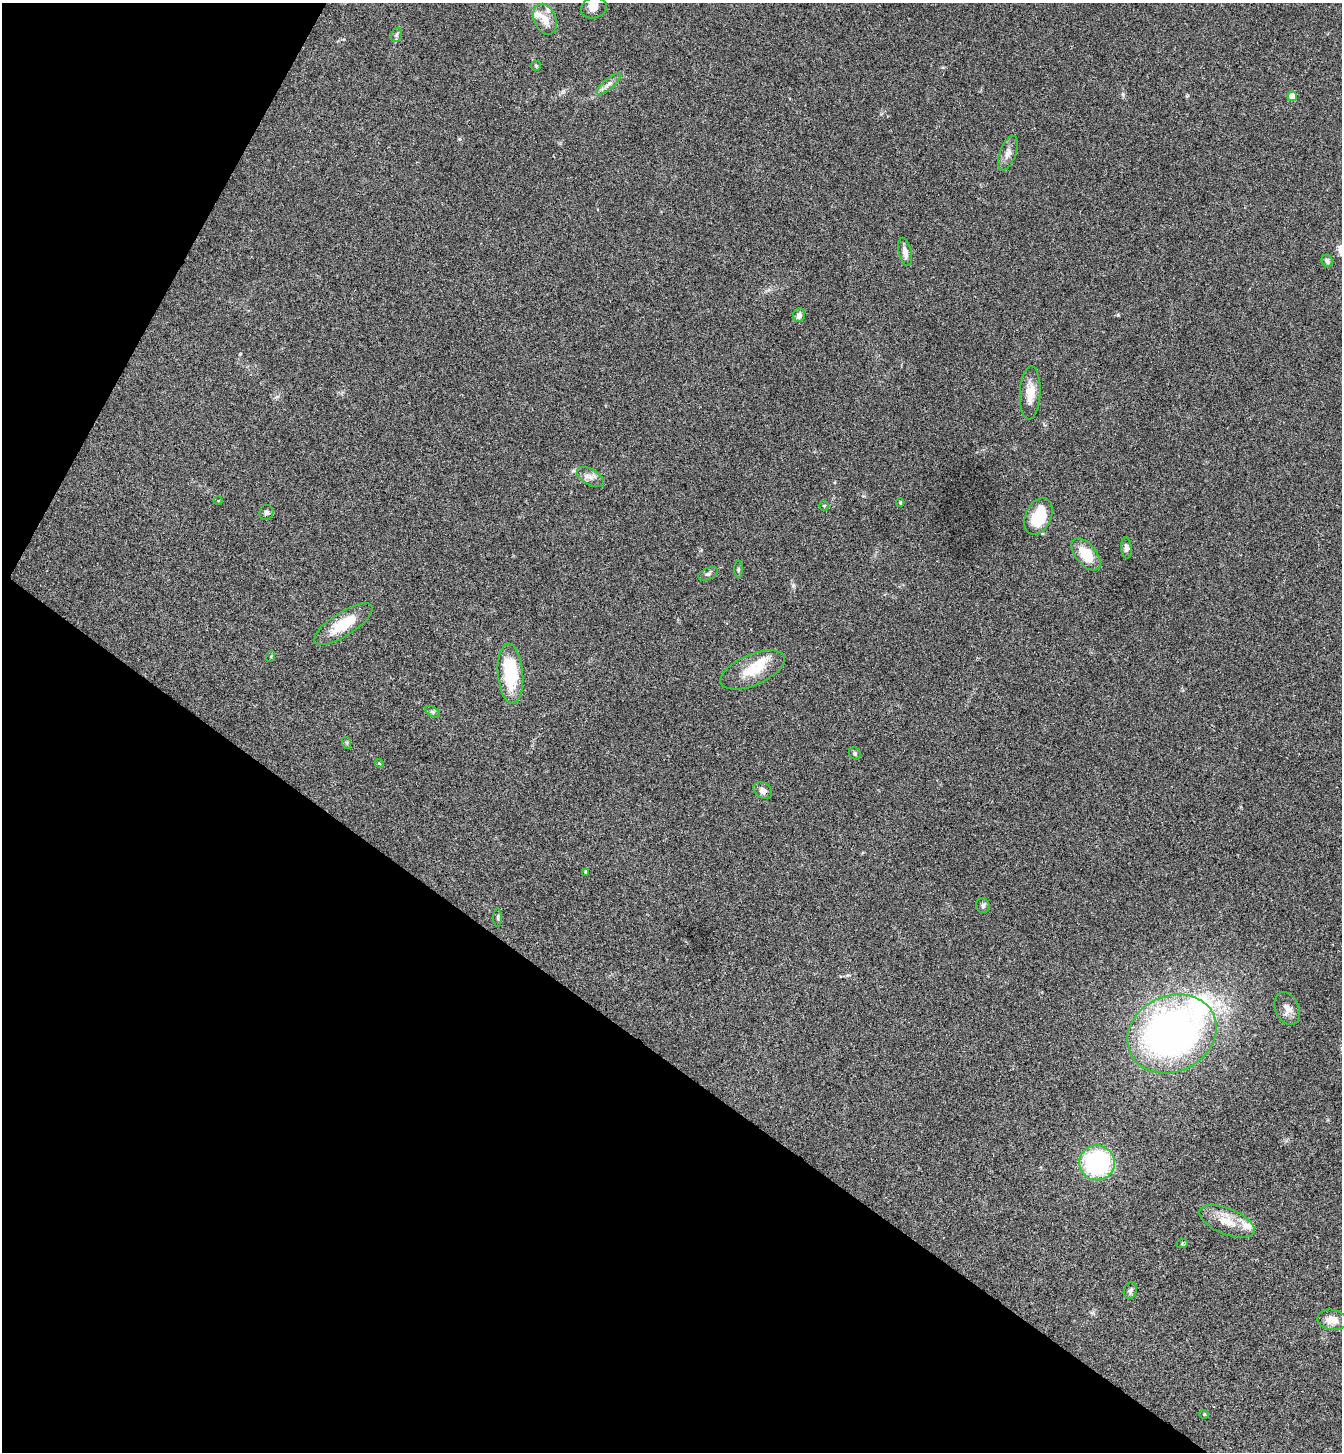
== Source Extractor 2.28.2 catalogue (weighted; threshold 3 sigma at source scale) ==
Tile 9 of 4 x 4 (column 1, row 3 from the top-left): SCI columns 337-1676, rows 1485-2934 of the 5893 x 5870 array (HDU 1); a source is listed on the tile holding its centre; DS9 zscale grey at full resolution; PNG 1344 x 1454 px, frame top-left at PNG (2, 3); each listed source drawn as its Kron ellipse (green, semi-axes under 4 px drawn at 4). Shown black and unused: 32% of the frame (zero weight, under 3 of 4 exposures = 6% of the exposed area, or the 3 px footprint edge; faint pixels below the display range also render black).
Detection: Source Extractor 2.28.2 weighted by HDU 2 'WHT'; one run over the whole footprint, this tile lists its part. Background 0.063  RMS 0.0054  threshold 0.0245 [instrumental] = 3 sigma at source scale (4.5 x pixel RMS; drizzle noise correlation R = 1.50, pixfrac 1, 0.05/0.05 arcsec/px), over >= 5 px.
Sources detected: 46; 1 inside a brighter object's white glare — neither listed nor drawn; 4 inside a brighter listed object's ellipse — not listed separately; the other 41 listed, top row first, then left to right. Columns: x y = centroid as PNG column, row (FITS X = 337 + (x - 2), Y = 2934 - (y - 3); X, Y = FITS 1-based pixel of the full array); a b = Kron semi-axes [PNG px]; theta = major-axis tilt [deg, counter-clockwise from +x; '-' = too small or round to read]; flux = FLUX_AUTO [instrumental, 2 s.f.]
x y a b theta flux
594 8 13 10 16 4.2
545 19 16 11 -66 6.3
396 35 7 5 72 1.1
536 66 5 5 - 0.66
609 84 15 5 39 2.5
1292 96 5 4 - 7.7
1008 153 18 8 70 4
905 252 14 6 -77 3.1
1327 261 6 5 - 1.6
799 315 7 6 - 2.2
1030 393 26 10 87 8.3
590 477 15 8 -31 3.4
218 501 4 3 - 0.38
900 503 4 3 - 0.61
824 506 5 5 - 0.63
266 512 7 7 - 1.6
1038 516 19 13 65 21
1126 548 10 5 -87 1.9
1086 554 19 10 -51 13
738 570 9 4 89 0.94
708 574 10 6 23 1.4
343 624 34 12 33 17
271 656 6 3 72 0.59
752 670 34 15 23 16
510 674 30 12 -85 31
433 712 8 4 -32 0.98
347 743 6 4 -72 0.69
855 754 6 5 - 1.2
379 763 4 3 - 0.47
763 790 10 7 -36 2.8
585 872 3 3 - 0.6
983 906 7 6 - 1.3
498 918 9 4 -89 0.96
1287 1009 17 12 -67 4.7
1172 1034 46 38 26 240
1097 1163 18 17 - 74
1227 1221 29 13 -22 11
1182 1244 6 4 19 0.55
1130 1291 9 6 69 1.4
1332 1320 15 10 -9 5.8
1204 1414 5 4 - 0.51
Overlapping masked pixels (flux is a lower limit): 1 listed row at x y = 763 790
Unlisted compact peaks at least as high as the median listed source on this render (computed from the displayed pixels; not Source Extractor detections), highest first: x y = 1123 94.